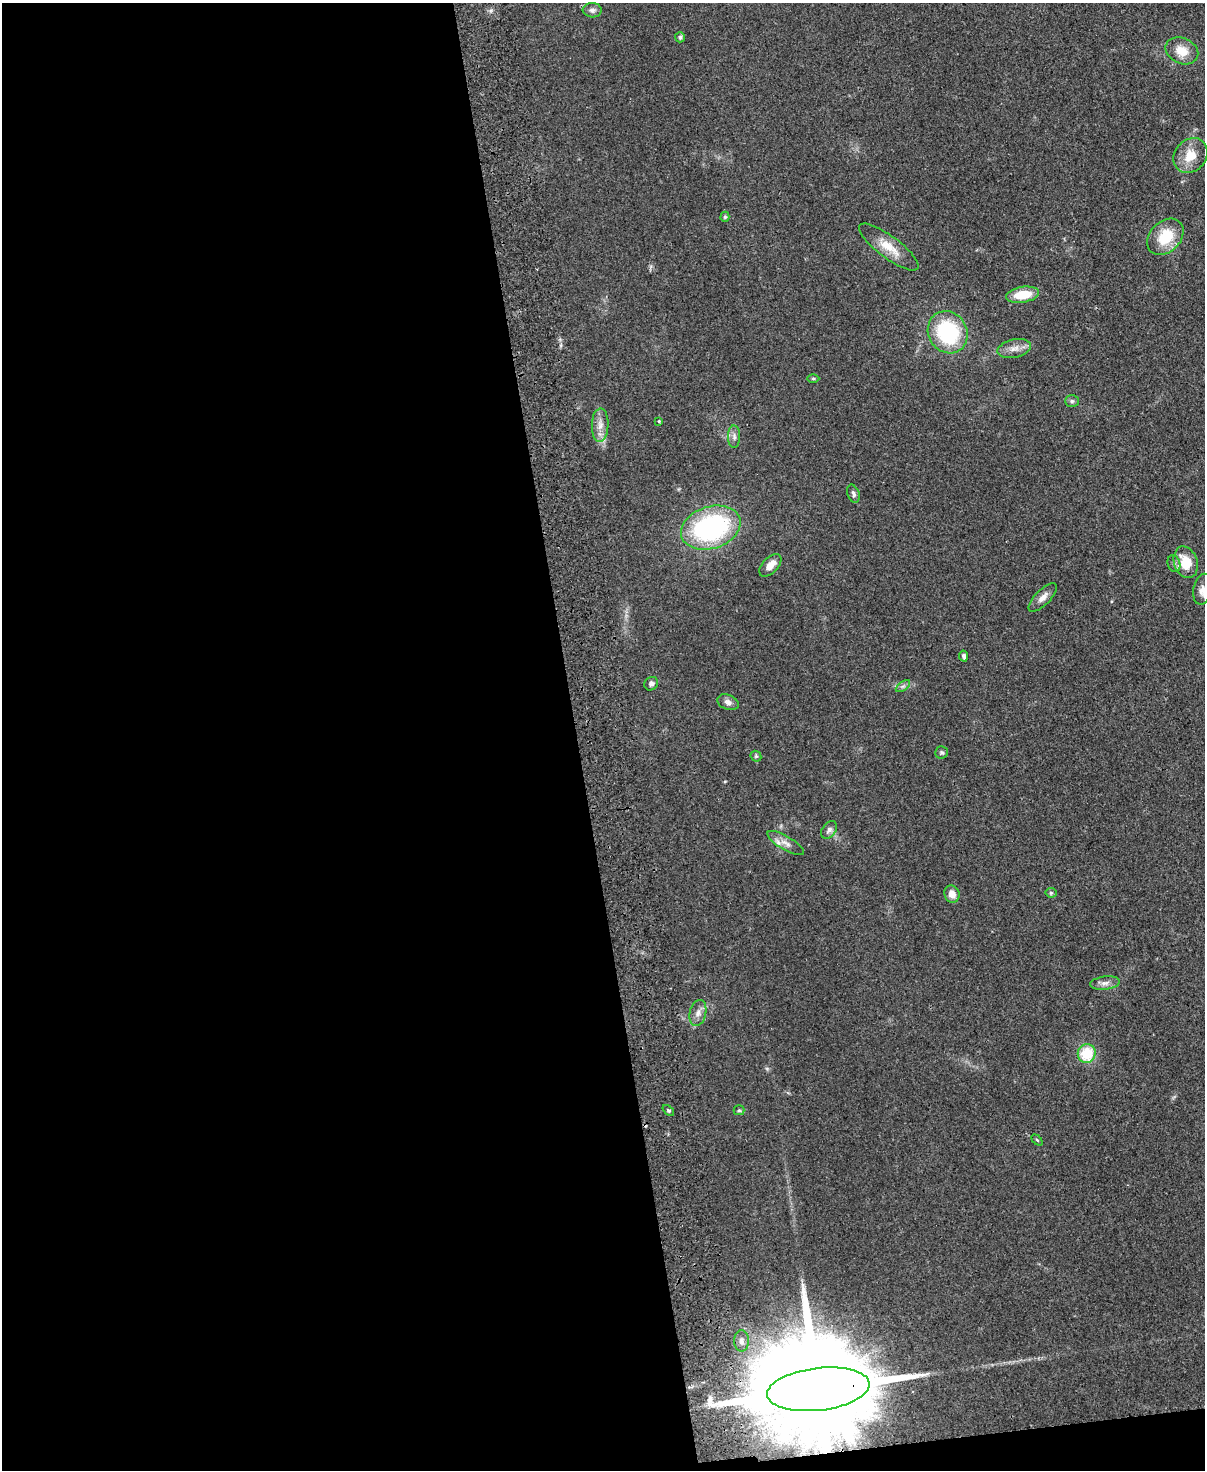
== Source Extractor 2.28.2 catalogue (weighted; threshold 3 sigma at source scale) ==
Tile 9 of 4 x 3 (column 1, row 3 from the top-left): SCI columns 57-1259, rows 151-1618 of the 4925 x 4814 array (HDU 1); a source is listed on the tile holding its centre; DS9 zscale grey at full resolution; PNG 1207 x 1472 px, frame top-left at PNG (2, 3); each listed source drawn as its Kron ellipse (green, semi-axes under 4 px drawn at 4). Shown black and unused: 49% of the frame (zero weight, under 2 of 3 exposures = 3% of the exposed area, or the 3 px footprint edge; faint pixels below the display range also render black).
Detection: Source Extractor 2.28.2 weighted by HDU 2 'WHT'; one run over the whole footprint, this tile lists its part. Background 0.112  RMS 0.0085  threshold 0.038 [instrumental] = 3 sigma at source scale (4.5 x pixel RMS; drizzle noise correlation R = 1.50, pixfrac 1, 0.05/0.05 arcsec/px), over >= 5 px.
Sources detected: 41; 1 cosmic-ray / hot-pixel residue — neither listed nor drawn; the other 40 listed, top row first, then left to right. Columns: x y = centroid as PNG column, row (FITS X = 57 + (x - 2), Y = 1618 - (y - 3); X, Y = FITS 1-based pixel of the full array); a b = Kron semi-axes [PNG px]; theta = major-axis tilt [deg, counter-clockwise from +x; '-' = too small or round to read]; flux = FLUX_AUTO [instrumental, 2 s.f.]
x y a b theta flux
592 10 9 7 -4 3.1
680 37 5 5 - 1.8
1182 51 17 12 -24 14
1191 156 19 15 49 16
725 217 5 4 - 1.2
1165 237 21 15 45 27
889 247 36 11 -37 16
1022 295 17 8 9 20
948 332 22 19 -59 76
1014 348 17 9 13 7
813 379 6 4 0 1.1
1072 401 7 6 - 2
659 421 3 3 - 1.2
600 425 17 8 88 7.5
734 437 11 6 -89 3.3
853 494 9 5 -71 2.6
711 528 30 21 18 140
1186 562 16 11 -71 20
1174 564 9 6 -74 2.5
770 565 14 7 46 8.3
1203 589 16 9 78 6.1
1043 597 19 7 45 5.8
964 656 5 4 - 2.1
651 684 7 6 - 2.7
903 686 8 4 36 2.1
728 702 11 7 -22 3.7
942 752 6 6 - 1.6
756 756 6 5 - 1.2
829 830 10 6 51 3.2
786 843 21 7 -30 6.2
1051 893 5 5 - 1.2
952 894 9 7 -73 6.9
1105 983 15 6 8 4.5
698 1013 13 8 75 5.3
1087 1054 9 9 - 28
668 1110 6 4 -41 1.4
739 1110 5 5 - 1.2
1037 1140 6 4 -45 0.96
741 1341 11 7 90 3.6
818 1389 51 21 7 41000
Overlapping masked pixels (flux is a lower limit): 1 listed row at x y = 818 1389
Isophote crosses this tile's border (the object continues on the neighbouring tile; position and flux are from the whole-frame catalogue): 1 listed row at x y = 1203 589